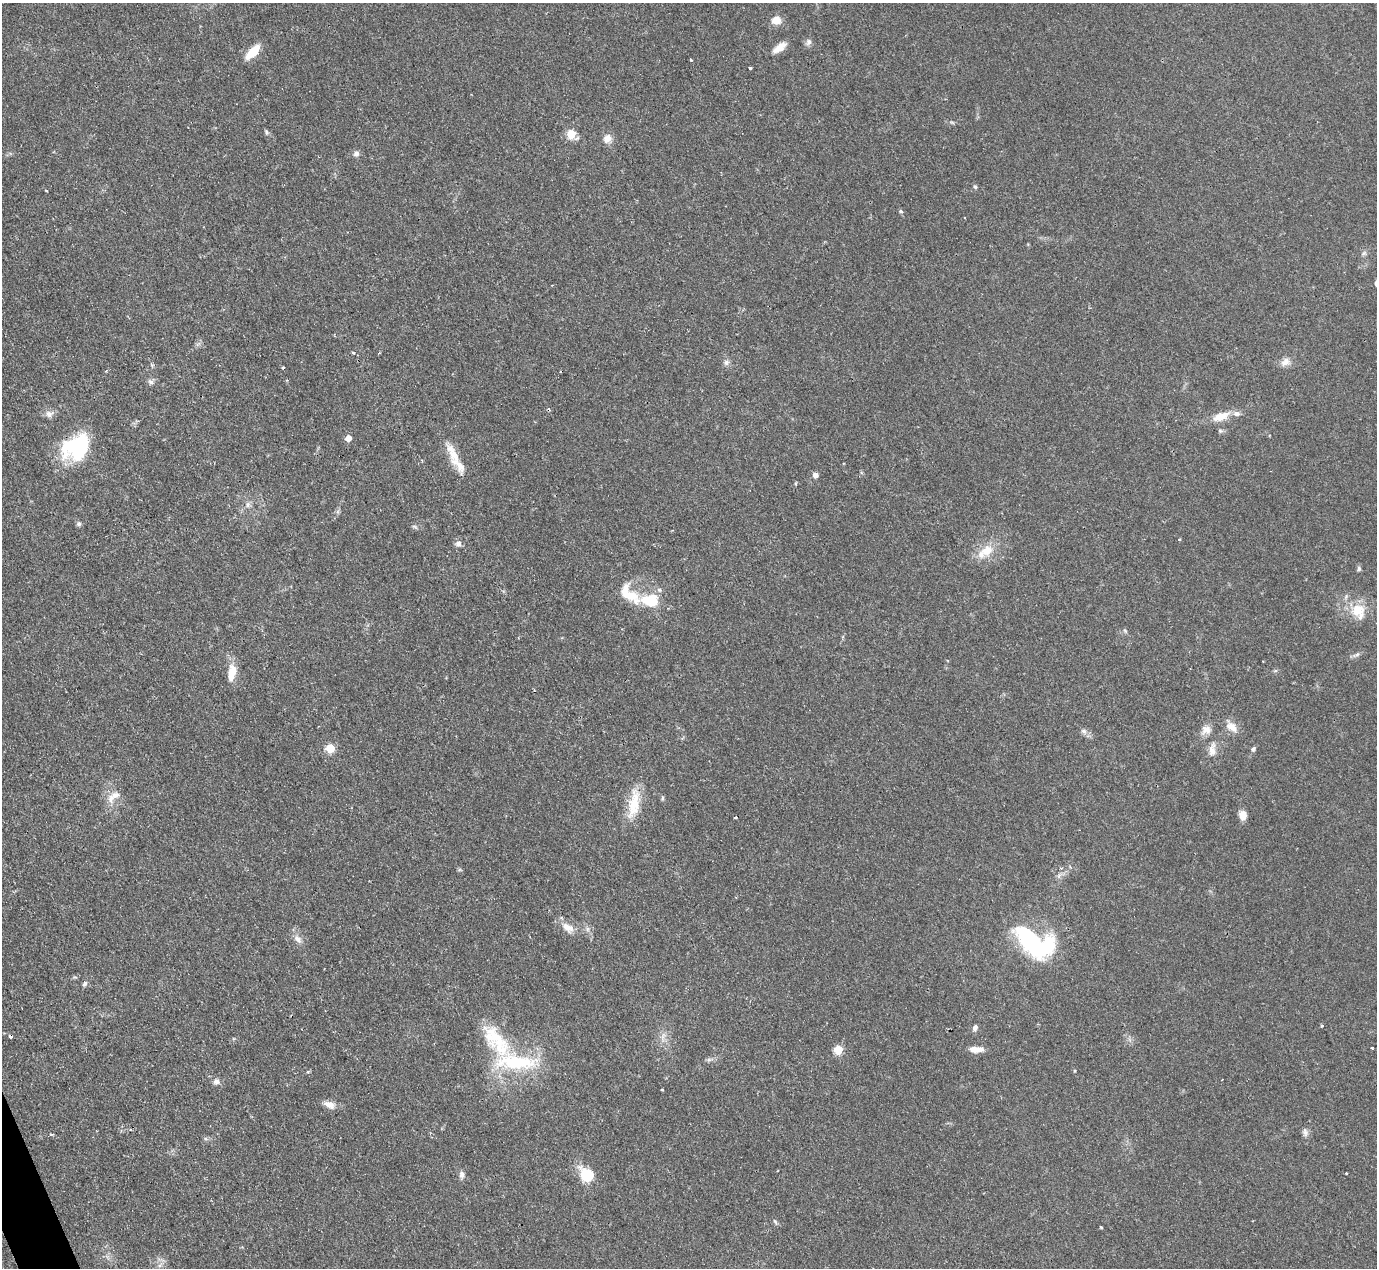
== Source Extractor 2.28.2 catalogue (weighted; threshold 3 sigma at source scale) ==
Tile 7 of 4 x 4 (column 3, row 2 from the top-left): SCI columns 2751-4125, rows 2681-3946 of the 5506 x 5493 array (HDU 1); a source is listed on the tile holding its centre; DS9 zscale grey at full resolution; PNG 1379 x 1270 px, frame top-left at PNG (2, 3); no overlay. Shown black and unused: <1% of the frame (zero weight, under 2 of 3 exposures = <1% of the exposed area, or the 3 px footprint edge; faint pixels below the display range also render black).
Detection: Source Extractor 2.28.2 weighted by HDU 2 'WHT'; one run over the whole footprint, this tile lists its part. Background 0.0744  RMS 0.0056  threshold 0.025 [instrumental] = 3 sigma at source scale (4.5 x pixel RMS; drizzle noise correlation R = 1.50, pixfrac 1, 0.05/0.05 arcsec/px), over >= 5 px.
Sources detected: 84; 1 inside a brighter object's white glare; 3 cosmic-ray / hot-pixel residue — not listed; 3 inside a brighter listed object's ellipse — not listed separately; the other 77 listed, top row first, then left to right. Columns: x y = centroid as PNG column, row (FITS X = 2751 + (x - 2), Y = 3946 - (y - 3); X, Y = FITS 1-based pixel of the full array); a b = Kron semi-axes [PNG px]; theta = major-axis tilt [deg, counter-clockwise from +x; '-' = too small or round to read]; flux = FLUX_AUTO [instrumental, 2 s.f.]
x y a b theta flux
776 20 11 10 - 5.8
809 42 10 7 67 2
779 47 19 8 37 5.6
253 52 17 8 45 12
691 60 3 3 - 0.84
750 68 4 3 - 1.5
952 122 9 4 -13 1
267 132 8 5 -55 1.1
571 134 6 5 - 25
607 138 12 11 - 4.2
356 154 8 8 - 2.1
975 187 6 5 - 0.93
46 190 4 2 - 0.46
901 211 6 5 - 0.93
1364 253 7 6 - 1.3
353 353 4 3 - 0.87
726 362 8 7 - 2
1285 362 14 10 31 4.1
283 368 3 3 - 0.69
106 371 4 3 - 0.58
151 382 8 6 -31 1.7
49 414 11 9 11 3.1
1221 417 23 10 20 8.8
1220 431 7 6 - 1.1
348 438 5 5 - 5.3
77 447 32 24 37 50
454 455 31 13 -66 11
815 475 6 5 - 3
248 505 8 6 88 1.9
79 524 6 6 - 1.4
414 526 8 3 -19 0.93
1179 539 3 3 - 0.98
458 543 8 7 - 2.5
987 550 20 15 31 11
1359 568 6 5 - 1.3
629 594 37 17 -44 16
651 601 13 10 -4 24
1358 611 23 16 -69 13
1125 631 7 4 -46 0.88
1356 655 12 5 28 1.8
232 673 22 10 79 8.4
1231 727 18 10 -41 6.1
1206 730 15 12 25 4.6
1084 731 10 6 -44 2.2
330 748 5 5 - 23
1253 749 7 5 52 1.3
1212 750 20 9 86 5.4
113 797 23 10 38 6.8
662 798 8 3 -90 0.9
634 804 42 14 80 17
1243 815 10 8 -85 5.1
735 817 3 3 - 1.2
1061 868 5 3 - 0.57
567 928 18 11 -33 6.3
298 939 12 8 -48 3.7
1033 943 41 27 -29 69
85 984 7 5 50 1.3
1322 1026 4 3 - 0.77
975 1027 8 5 73 2
663 1036 12 5 78 2.6
496 1040 59 25 -52 39
1372 1048 3 3 - 0.64
976 1049 18 7 -3 5.1
838 1050 5 5 - 26
709 1060 7 4 1 1.3
516 1062 58 19 -2 41
1075 1071 5 4 - 0.7
308 1072 5 4 - 0.73
216 1081 8 8 - 2.4
662 1090 3 2 - 0.61
329 1105 16 9 -26 4.3
1305 1132 12 7 -84 2.3
1346 1173 4 3 - 0.44
462 1175 9 6 -83 2.3
587 1175 15 12 -51 19
775 1222 9 4 -62 1
1101 1227 3 3 - 0.85
Overlapping masked pixels (flux is a lower limit): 1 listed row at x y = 77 447